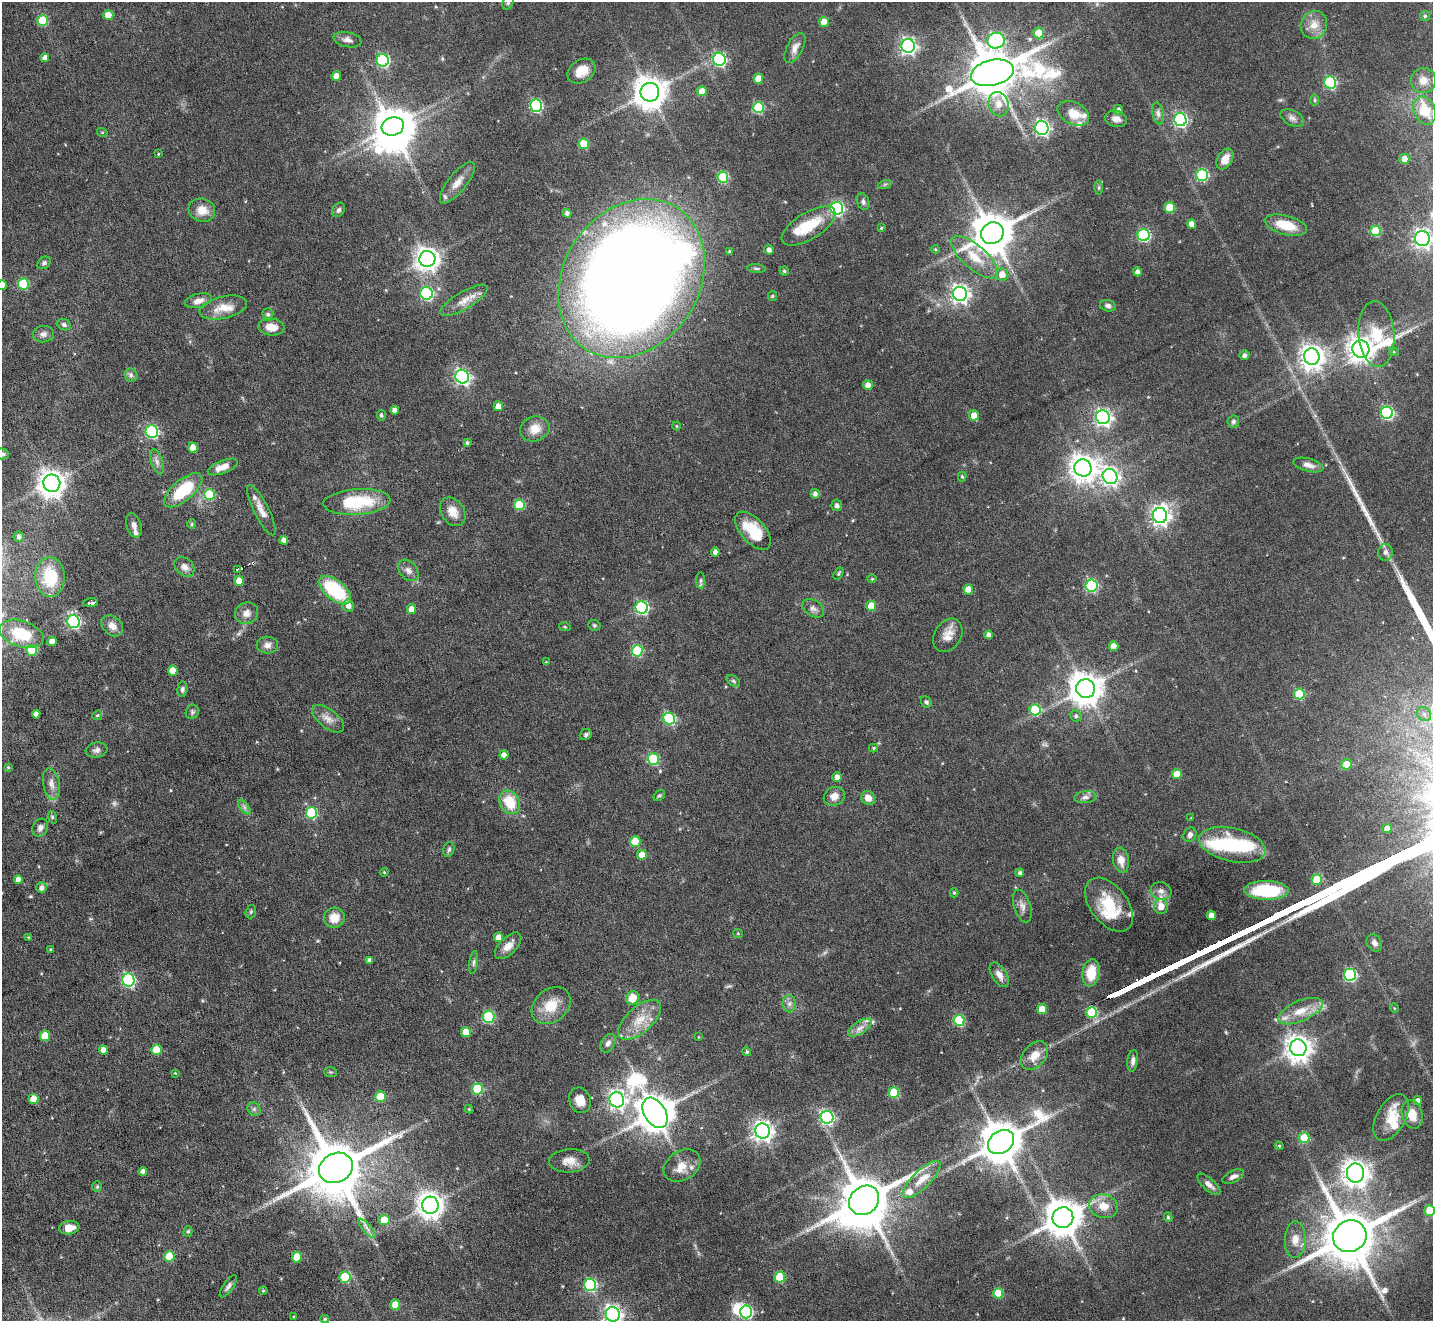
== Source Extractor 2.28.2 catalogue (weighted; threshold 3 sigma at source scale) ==
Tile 7 of 4 x 4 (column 3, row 2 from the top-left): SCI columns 2864-4294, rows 2927-4245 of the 5726 x 5716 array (HDU 1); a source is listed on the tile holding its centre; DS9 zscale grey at full resolution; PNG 1435 x 1323 px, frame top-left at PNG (2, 2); each listed source drawn as its Kron ellipse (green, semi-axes under 4 px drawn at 4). Shown black and unused: <1% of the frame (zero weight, under 4 of 8 exposures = <1% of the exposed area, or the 3 px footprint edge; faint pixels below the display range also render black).
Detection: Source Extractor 2.28.2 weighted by HDU 2 'WHT'; one run over the whole footprint, this tile lists its part. Background 0.1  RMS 0.0038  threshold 0.0154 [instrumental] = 3 sigma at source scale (4.09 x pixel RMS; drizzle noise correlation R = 1.36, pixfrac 0.8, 0.05/0.05 arcsec/px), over >= 5 px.
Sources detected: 325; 4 too faint to see at this stretch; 6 inside a brighter object's white glare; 1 cosmic-ray / hot-pixel residue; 2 long thin detections or spike segments (spike, bleed or trail) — neither listed nor drawn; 13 inside a brighter listed object's ellipse — not listed separately; the other 299 listed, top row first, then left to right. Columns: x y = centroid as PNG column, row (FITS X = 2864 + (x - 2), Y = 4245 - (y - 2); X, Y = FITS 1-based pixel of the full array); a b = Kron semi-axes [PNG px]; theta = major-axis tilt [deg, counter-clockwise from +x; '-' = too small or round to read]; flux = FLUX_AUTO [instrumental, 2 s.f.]
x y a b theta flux
508 3 8 5 64 0.78
108 15 5 5 - 6.1
1425 16 5 5 - 0.58
43 21 5 5 - 15
824 22 5 5 - 6
1314 25 14 13 - 4.2
1039 33 5 5 - 6.7
347 40 14 7 -11 1.8
996 41 9 8 - 71
908 46 7 6 - 110
795 48 16 8 62 2.6
45 58 4 4 - 2.1
719 59 6 6 - 58
383 60 6 6 - 50
582 71 15 11 34 4.9
992 73 22 12 13 1800
336 76 5 4 - 3.3
758 79 5 4 - 4.9
1423 80 13 12 - 4.1
1330 82 6 6 - 35
702 91 5 5 - 5
650 92 9 9 - 640
1315 100 6 4 -89 0.51
999 104 12 10 -76 3.8
536 106 6 6 - 45
758 107 5 5 - 23
1118 110 5 5 - 1
1425 111 14 10 -68 11
1073 113 17 11 -28 5.9
1158 113 11 5 -81 1.4
1292 118 12 7 -27 1.6
1116 119 11 8 -14 2.4
1180 120 6 6 - 71
393 126 11 9 17 710
1042 128 7 6 - 87
102 132 5 3 - 0.34
584 144 5 5 - 14
158 154 4 3 - 0.29
1225 159 11 7 59 3.7
1404 159 5 5 - 3.4
1202 175 6 6 - 32
723 177 5 5 - 20
457 183 25 9 51 4
885 184 7 4 19 0.54
1099 187 7 4 90 0.53
863 202 8 6 -70 1.1
1170 207 5 5 - 10
837 208 6 6 - 63
202 210 13 11 -18 4.3
339 210 8 6 56 0.92
567 213 4 4 - 1.1
1192 224 5 4 - 3.4
1286 225 22 9 -14 8.9
809 226 30 13 32 13
881 228 3 3 - 0.37
1376 231 5 5 - 13
992 233 11 10 - 1200
1144 235 6 6 - 44
1422 238 7 7 - 150
935 249 4 3 - 0.31
769 250 5 4 - 1.4
729 252 4 3 - 0.71
975 257 29 12 -41 8.6
427 259 8 8 - 270
44 263 7 5 38 0.81
756 268 9 4 -5 0.61
784 271 4 4 - 0.6
1137 272 4 4 - 1.4
1002 274 6 6 - 3.6
632 279 84 67 56 600
23 284 5 5 - 19
2 285 5 5 - 4
427 293 6 6 - 47
960 294 7 7 - 160
772 296 5 4 - 0.41
464 300 27 8 30 4.6
198 301 14 7 14 2.3
1108 306 8 5 -15 1.2
223 308 24 11 13 5.6
268 314 6 5 - 0.68
64 325 7 5 -25 1
271 327 13 8 -7 4.1
43 334 11 8 5 1.6
1376 334 33 18 -86 13
1361 349 9 8 - 290
1394 352 5 3 - 0.33
1244 355 5 5 - 1.1
1312 357 8 7 - 310
131 375 6 6 - 0.95
462 377 7 6 - 97
868 385 5 4 - 2.4
498 406 5 4 - 3.3
394 410 4 4 - 1.4
1387 413 6 6 - 55
381 415 5 4 - 0.77
974 415 5 5 - 4.2
1103 417 7 7 - 120
1233 421 6 6 - 0.99
676 426 4 4 - 0.35
535 429 15 12 19 4.7
152 432 6 6 - 51
467 443 4 4 - 0.68
193 448 5 4 - 4.7
2 454 7 5 -4 0.97
157 462 13 5 -71 1.4
1308 465 15 6 -14 2.2
223 467 16 6 22 3.9
1083 468 9 8 - 410
962 477 5 4 - 0.57
1110 477 8 7 - 140
52 483 8 8 - 380
183 490 23 10 40 17
209 494 5 5 - 19
815 494 5 4 - 1.4
357 502 34 13 4 19
519 505 5 5 - 14
837 505 6 5 - 1
261 510 28 7 -63 3.6
453 512 15 11 -55 4.2
1160 516 7 7 - 170
192 524 5 4 - 0.44
134 525 12 7 -72 1.8
753 531 23 12 -49 13
19 537 5 5 - 1.1
284 540 4 4 - 1.9
715 552 4 4 - 2
1385 552 8 7 - 1.5
184 567 11 8 -42 2.3
238 569 3 3 - 3.2
408 570 12 8 -48 2
838 574 6 3 54 0.49
50 577 20 15 -88 15
872 579 4 4 - 0.36
239 581 5 5 - 6.1
701 581 8 4 89 0.66
1091 586 6 6 - 40
968 589 5 5 - 5.1
335 590 19 9 -40 25
90 602 7 3 3 1.4
348 605 6 5 - 2
871 606 5 5 - 6.3
642 608 6 6 - 57
813 608 12 8 -31 1.6
411 609 5 4 - 3.1
246 613 12 10 25 2.6
74 622 6 6 - 55
594 625 6 5 - 0.56
112 626 12 9 -43 2.8
565 627 6 3 -18 0.38
22 634 23 13 -18 16
948 635 18 13 58 4.1
989 635 4 4 - 1.5
52 641 5 4 - 3
267 645 11 8 3 1.9
1114 646 5 5 - 4.4
32 650 5 5 - 13
637 651 5 5 - 23
546 662 4 3 - 0.3
173 671 5 5 - 5.9
733 681 7 5 -37 0.65
182 689 7 5 85 0.85
1086 689 9 9 - 660
1299 694 5 5 - 16
926 702 6 5 - 0.73
1035 710 5 5 - 17
192 712 7 6 - 0.73
36 714 4 4 - 1.7
1424 714 8 6 -44 1.4
97 715 5 4 - 0.48
1076 716 6 5 - 0.85
328 719 19 9 -38 3
669 719 6 6 - 30
586 735 6 5 - 0.81
874 748 4 4 - 0.38
97 750 11 7 10 1.3
504 755 4 4 - 2.6
653 759 5 5 - 24
1346 764 5 5 - 5.7
8 767 3 3 - 0.39
1177 774 5 5 - 5.4
837 777 5 4 - 1.9
51 784 16 8 -80 2.5
659 795 6 4 38 0.56
834 796 11 9 28 2.8
1085 797 11 6 5 1.4
868 798 7 6 - 3
510 802 12 9 -59 9.8
244 807 8 4 -53 0.98
311 813 6 5 - 28
52 817 6 4 -72 0.49
1191 818 3 3 - 0.23
40 828 9 7 59 1.6
1387 829 4 4 - 2.5
1190 835 7 6 - 1.5
635 841 5 5 - 9.3
1232 845 34 16 -13 23
449 849 7 5 72 0.73
642 855 5 4 - 3.4
1121 860 12 8 -80 3.6
384 872 4 4 - 0.34
1020 873 4 4 - 0.97
18 879 4 4 - 1.6
1317 880 5 5 - 9.5
41 888 5 5 - 1.6
1266 890 22 9 -1 21
1161 891 10 8 -9 2
954 893 4 4 - 0.49
1109 905 31 18 -52 13
1022 906 17 8 -72 2.2
1161 906 7 7 - 3.9
251 912 7 5 70 0.57
1211 915 5 4 - 3.2
334 918 10 10 - 5.3
738 933 5 4 - 0.35
28 937 4 3 - 0.26
498 937 5 4 - 3
1374 943 9 7 -55 1.6
508 946 16 8 45 3.2
51 950 3 3 - 0.44
370 960 4 4 - 1.3
474 962 11 4 83 0.93
1091 973 14 8 82 8.3
999 975 13 7 -59 2.6
1350 975 6 6 - 44
128 980 6 6 - 58
632 998 7 6 - 6
789 1004 8 6 -89 1.4
551 1006 21 16 39 8.3
1394 1008 5 3 - 0.3
1042 1009 5 5 - 5.6
1300 1011 23 10 23 6.6
1092 1012 5 5 - 25
489 1017 6 6 - 31
639 1020 26 13 41 7.8
959 1021 5 5 - 22
860 1028 13 6 33 2.4
466 1032 5 5 - 5
45 1036 5 5 - 8.9
699 1037 4 2 - 0.24
608 1043 10 6 61 1.4
1298 1048 8 8 - 370
103 1050 4 4 - 2.2
156 1050 5 5 - 7.2
747 1052 5 4 - 0.61
1034 1056 16 11 48 5
1133 1061 11 5 83 1.6
331 1072 6 5 - 0.48
175 1073 4 3 - 0.28
477 1089 5 5 - 21
894 1093 5 5 - 17
380 1097 5 5 - 12
34 1099 5 5 - 5.2
580 1100 13 10 -70 4.5
617 1100 8 7 - 130
1418 1101 4 4 - 1.5
254 1109 7 6 - 0.91
469 1109 4 4 - 0.33
655 1113 16 10 -58 1000
1412 1114 14 10 -75 5.2
827 1117 6 6 - 66
1391 1117 25 14 61 7
763 1131 7 7 - 200
1304 1138 5 5 - 14
1001 1142 14 11 36 1300
1279 1146 4 4 - 0.37
569 1161 20 11 3 3.9
682 1165 20 14 32 5.2
336 1168 17 14 29 2800
143 1171 4 4 - 1.1
1355 1173 9 8 - 370
1233 1177 11 5 25 1.6
921 1179 25 9 44 5.1
1209 1184 14 6 -43 1.9
97 1187 5 5 - 0.53
864 1200 16 13 41 2000
430 1205 8 8 - 360
1104 1206 14 11 -15 5.3
1430 1210 5 5 - 8.7
1168 1217 5 4 - 0.55
1063 1218 10 10 - 890
384 1220 5 5 - 7.4
69 1228 10 6 9 3.9
367 1228 12 3 -49 1.2
188 1231 5 4 - 0.5
1350 1236 17 15 27 2500
1295 1240 18 10 89 4.1
169 1256 5 5 - 8.6
297 1257 5 5 - 6.8
345 1277 5 5 - 19
780 1277 5 5 - 15
590 1285 6 6 - 39
228 1286 13 5 54 1.2
263 1291 4 4 - 0.35
998 1293 5 5 - 12
395 1305 5 5 - 7.3
746 1312 6 6 - 38
613 1314 7 7 - 140
294 1317 3 3 - 0.38
325 1319 4 4 - 0.52
Isophote crosses this tile's border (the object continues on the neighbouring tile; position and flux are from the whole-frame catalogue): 6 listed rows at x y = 508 3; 1422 238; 2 285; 2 454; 1430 1210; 613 1314